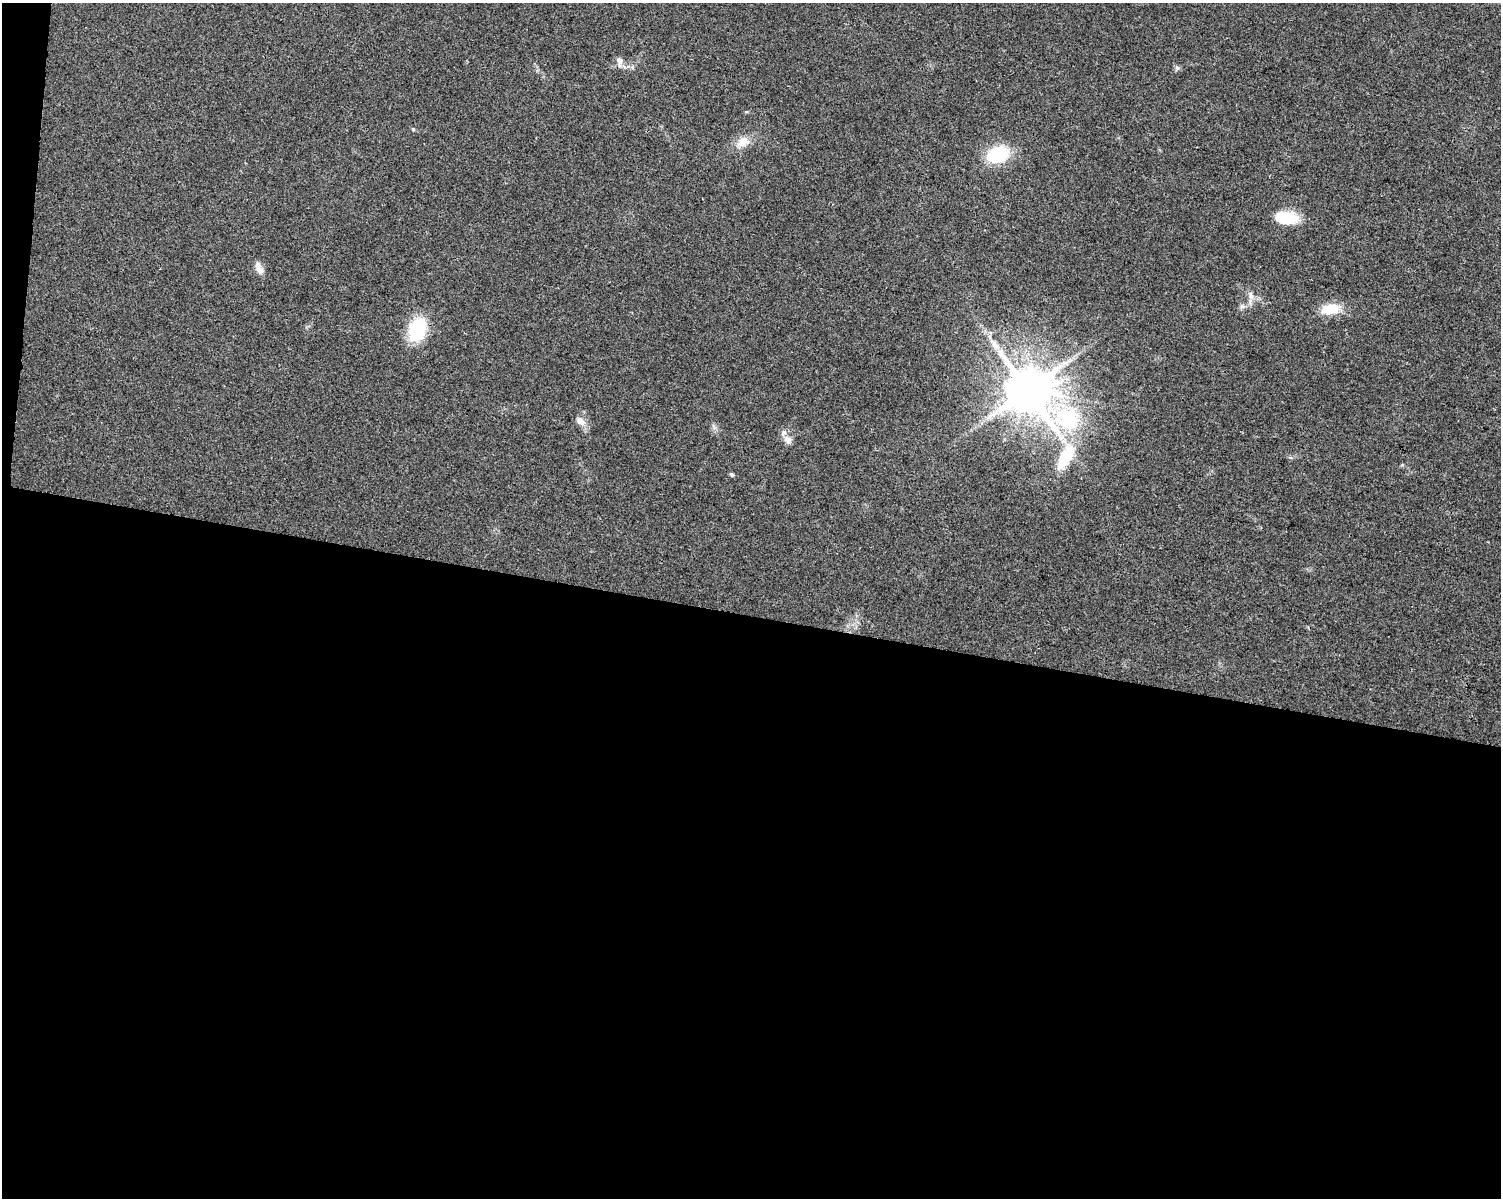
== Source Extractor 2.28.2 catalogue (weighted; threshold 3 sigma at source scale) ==
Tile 10 of 3 x 4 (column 1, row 4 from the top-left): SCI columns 283-1781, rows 1-1196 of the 5002 x 4788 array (HDU 1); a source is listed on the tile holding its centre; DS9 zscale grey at full resolution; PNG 1503 x 1200 px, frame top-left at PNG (2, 3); no overlay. Shown black and unused: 49% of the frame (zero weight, under 2 of 3 exposures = <1% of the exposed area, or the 3 px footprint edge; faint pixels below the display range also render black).
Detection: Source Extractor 2.28.2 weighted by HDU 2 'WHT'; one run over the whole footprint, this tile lists its part. Background 0.0647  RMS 0.0074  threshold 0.0335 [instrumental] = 3 sigma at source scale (4.5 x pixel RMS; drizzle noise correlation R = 1.50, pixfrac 1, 0.0396/0.0396 arcsec/px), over >= 5 px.
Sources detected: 19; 1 inside a brighter listed object's ellipse — not listed separately; the other 18 listed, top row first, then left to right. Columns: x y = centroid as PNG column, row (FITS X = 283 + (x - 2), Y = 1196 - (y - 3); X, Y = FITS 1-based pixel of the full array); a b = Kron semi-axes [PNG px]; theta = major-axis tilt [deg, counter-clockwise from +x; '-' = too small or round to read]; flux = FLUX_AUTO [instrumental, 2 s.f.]
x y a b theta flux
619 61 14 7 -86 3.8
1177 67 6 6 - 1.6
413 129 5 4 - 0.86
743 142 19 13 33 9.7
998 154 20 14 18 42
1286 218 25 14 -3 24
259 268 18 7 -65 5.2
1251 296 12 6 -74 3.8
1242 307 7 4 0 1.7
1330 309 22 12 7 17
417 329 21 15 73 45
993 342 13 6 -39 5.2
1027 390 14 12 -42 3700
1068 419 28 24 -29 56
581 421 14 9 -45 5.7
788 440 12 9 -50 4.4
1066 457 35 14 62 32
732 474 5 4 - 1.4
Unlisted compact peaks at least as high as the median listed source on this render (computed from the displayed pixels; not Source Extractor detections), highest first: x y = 1402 465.